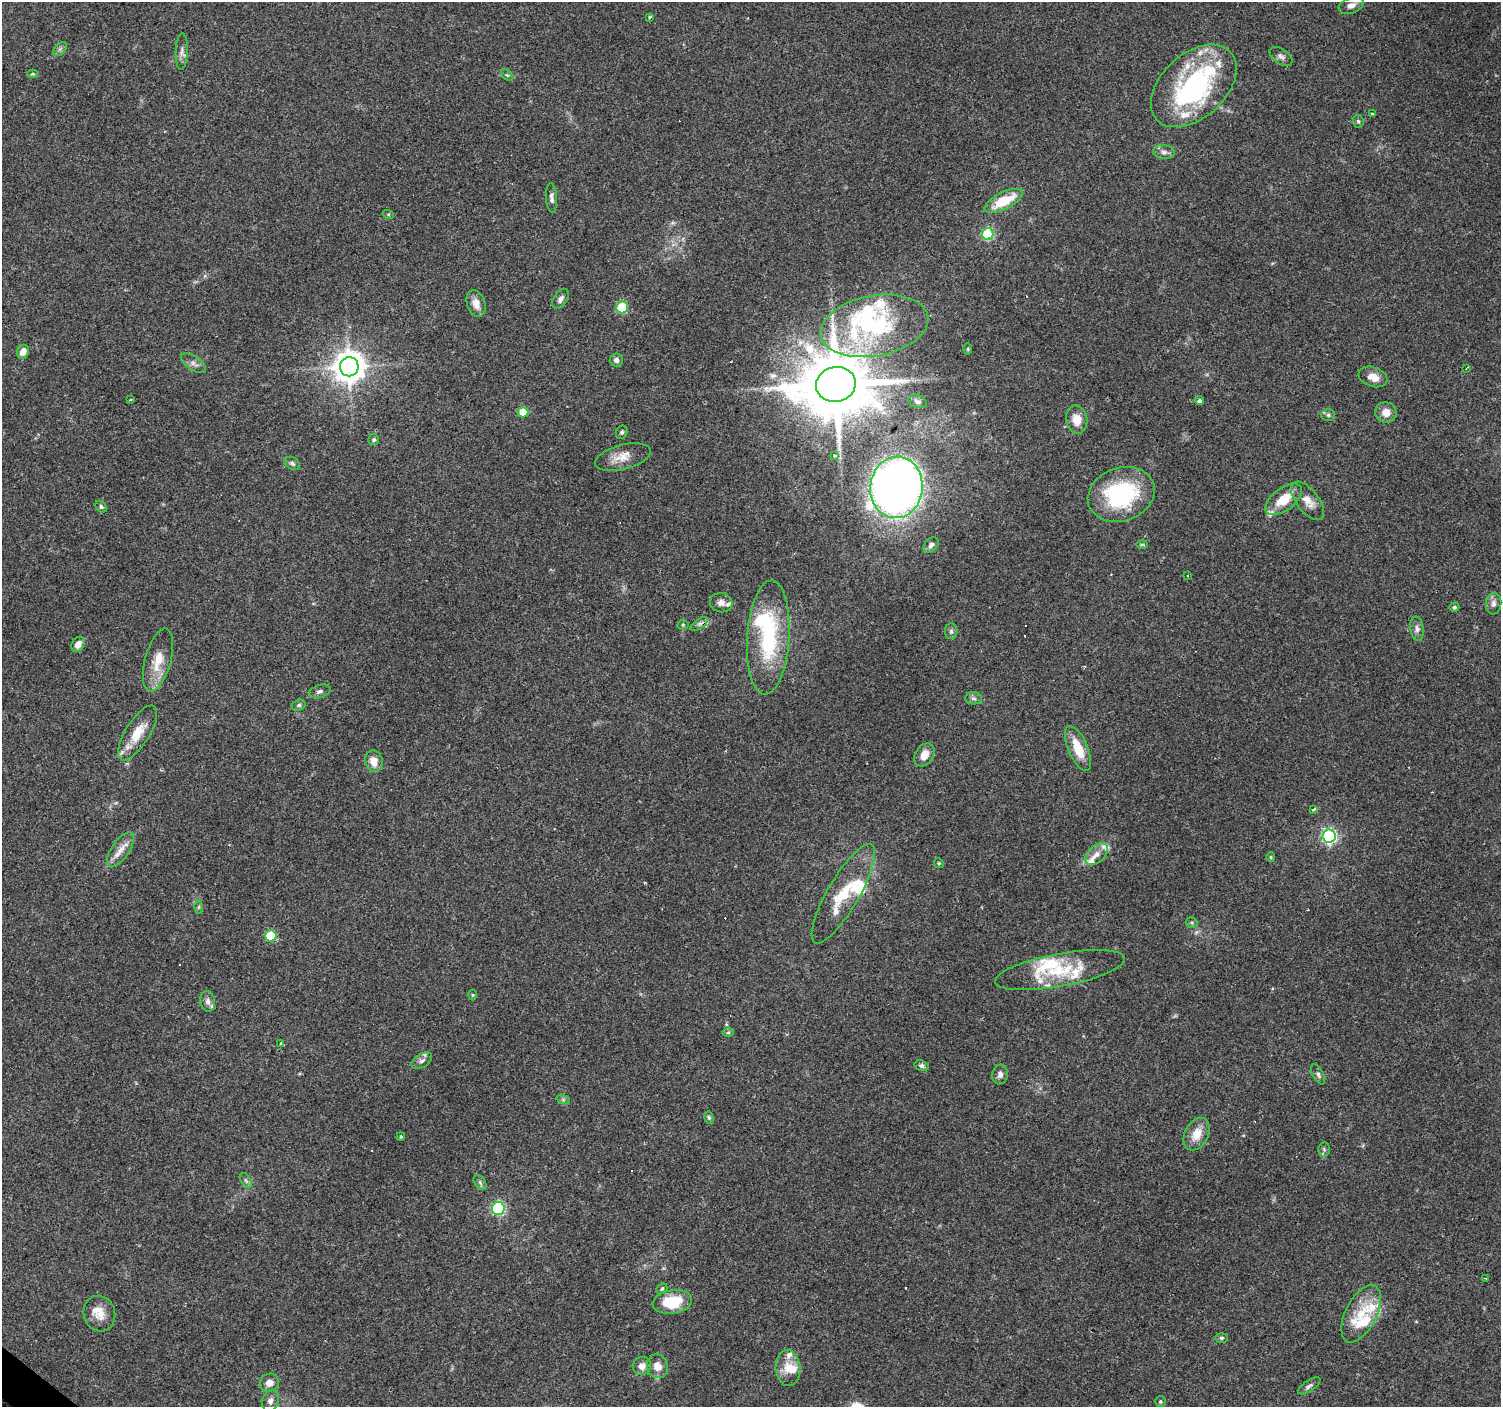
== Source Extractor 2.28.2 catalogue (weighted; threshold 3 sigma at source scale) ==
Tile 7 of 4 x 4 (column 3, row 2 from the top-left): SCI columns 2999-4497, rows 2977-4381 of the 6000 x 6021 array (HDU 1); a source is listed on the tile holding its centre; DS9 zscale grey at full resolution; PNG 1503 x 1409 px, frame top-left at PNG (2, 2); each listed source drawn as its Kron ellipse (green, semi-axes under 4 px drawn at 4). Shown black and unused: <1% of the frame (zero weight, under 3 of 4 exposures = <1% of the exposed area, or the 3 px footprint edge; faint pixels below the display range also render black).
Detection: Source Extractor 2.28.2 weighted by HDU 2 'WHT'; one run over the whole footprint, this tile lists its part. Background 0.0746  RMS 0.0054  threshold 0.0242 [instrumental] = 3 sigma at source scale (4.5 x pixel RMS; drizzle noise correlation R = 1.50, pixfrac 1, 0.0396/0.0396 arcsec/px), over >= 5 px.
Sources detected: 140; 3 inside a brighter object's white glare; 9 cosmic-ray / hot-pixel residue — neither listed nor drawn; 24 inside a brighter listed object's ellipse — not listed separately; the other 104 listed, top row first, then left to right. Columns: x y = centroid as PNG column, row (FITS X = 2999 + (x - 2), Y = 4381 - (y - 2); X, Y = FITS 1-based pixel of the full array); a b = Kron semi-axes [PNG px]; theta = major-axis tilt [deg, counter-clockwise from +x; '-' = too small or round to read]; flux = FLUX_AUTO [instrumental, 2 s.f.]
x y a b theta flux
1351 5 13 8 21 3.5
650 17 4 3 - 2.7
60 49 8 5 45 1.5
182 51 18 6 88 2.7
1281 56 13 7 -35 2.3
32 74 5 4 - 0.66
507 75 7 4 -43 0.82
1194 86 50 32 42 96
1373 114 3 2 - 2.9
1358 121 6 5 - 0.93
1164 152 11 7 -10 2.3
551 198 15 5 -86 2.1
1003 201 21 8 27 18
388 214 6 3 -18 0.52
988 234 6 5 - 44
560 299 11 6 57 2.1
476 303 14 9 -71 5.7
622 307 6 6 - 30
874 326 54 30 10 64
968 349 6 4 89 0.63
23 352 7 6 - 4.9
616 360 6 6 - 2.1
193 363 14 6 -35 2.7
349 367 9 9 - 860
1466 368 3 2 - 0.51
1373 377 15 9 -19 5.4
836 384 20 17 11 4800
131 400 3 2 - 0.59
1199 401 5 4 - 1.6
917 402 9 6 -17 1.7
523 412 5 5 - 10
1386 412 10 10 - 5.2
1328 415 7 6 - 1.2
1077 419 14 10 -78 6.8
622 432 7 5 65 1.2
374 440 5 5 - 1.2
835 455 3 3 - 2.3
623 457 28 12 14 8.1
292 463 8 6 -33 1.4
896 487 31 26 84 590
1121 494 34 26 19 60
1284 499 21 11 37 12
1308 501 22 11 -52 6.7
101 507 7 5 -47 1.1
1142 544 6 4 1 0.71
931 545 9 6 45 2.1
1187 576 3 2 - 0.47
721 603 11 9 -9 3
1494 603 11 7 84 2.3
1454 607 5 4 - 1.2
699 624 10 5 35 1.7
683 625 5 5 - 0.73
1417 629 12 6 -83 2.5
951 631 8 6 -90 1.3
768 637 57 21 86 53
78 644 8 6 55 4
158 660 32 13 75 12
320 691 11 6 18 1.8
974 698 8 6 -2 1.5
299 705 7 5 16 1.2
138 733 31 12 58 12
1078 748 24 10 -67 13
924 755 12 9 58 6
374 761 11 9 -78 6.4
1313 809 3 3 - 3.5
1329 836 6 6 - 110
121 850 20 9 56 5.9
1096 854 14 8 41 4.3
1271 857 5 4 - 0.64
939 863 5 4 - 0.71
843 894 57 15 60 23
198 907 6 4 89 0.87
1192 923 6 5 - 1
271 936 6 6 - 21
1060 970 66 16 10 27
473 995 5 3 - 0.53
208 1001 10 7 -78 2.3
728 1032 6 4 2 0.78
281 1043 3 3 - 4
422 1061 11 6 32 2.4
922 1066 7 5 -19 1.3
1318 1074 11 5 -61 1.5
1000 1075 10 7 74 2.7
563 1099 7 4 -19 1.1
709 1118 6 4 -74 0.8
1197 1134 17 11 62 8.7
401 1136 4 3 - 0.72
1324 1150 7 6 - 1.2
246 1181 8 5 -59 1.3
480 1183 8 5 -57 1.3
498 1208 6 6 - 61
1486 1278 4 3 - 0.49
662 1289 6 5 - 0.85
672 1302 20 12 8 21
99 1314 18 15 -74 7.5
1361 1314 31 15 63 16
1221 1338 6 5 - 0.94
642 1366 9 9 - 3.8
657 1366 12 10 -69 5.5
788 1368 18 12 -85 7.8
269 1383 10 9 - 4
1309 1386 13 5 34 1.7
270 1401 11 8 73 2.5
1160 1401 5 5 - 0.81
Overlapping masked pixels (flux is a lower limit): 1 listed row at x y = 138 733